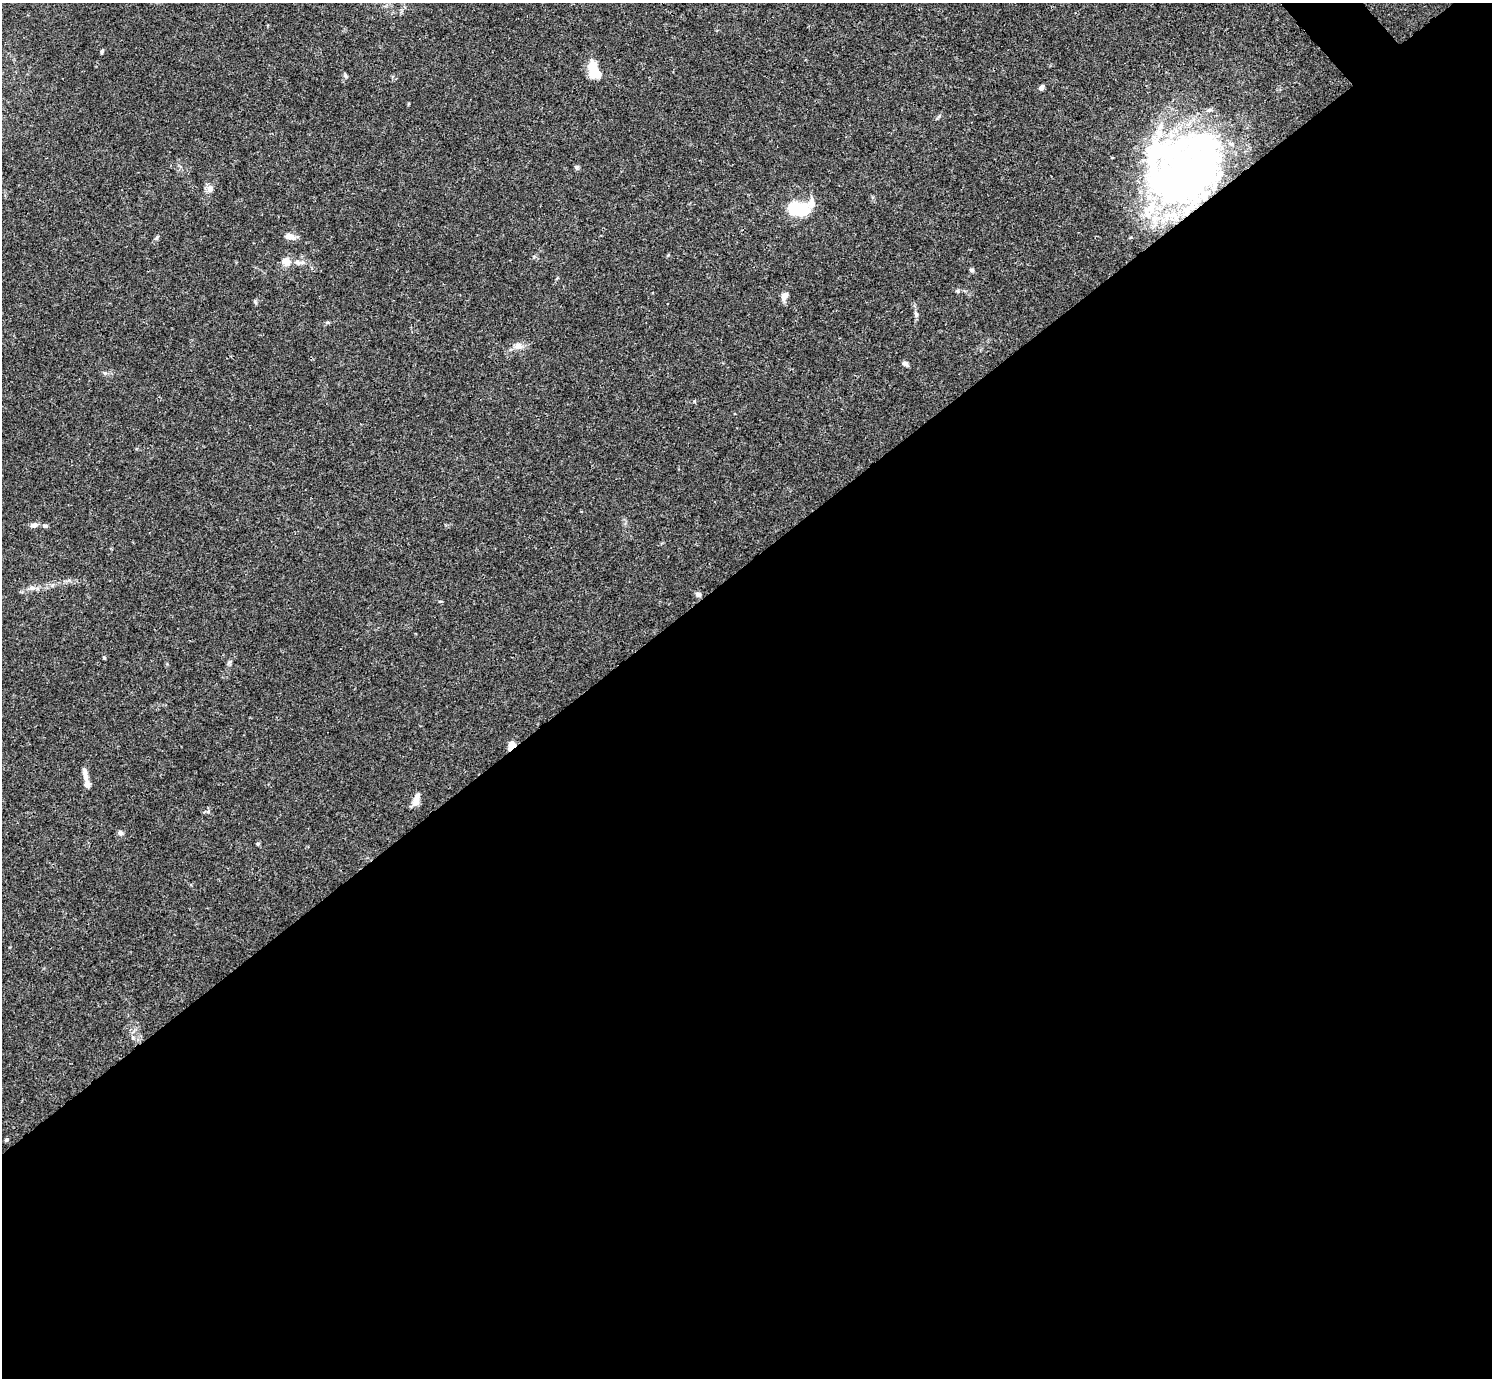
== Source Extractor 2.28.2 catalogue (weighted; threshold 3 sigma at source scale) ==
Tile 15 of 4 x 4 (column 3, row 4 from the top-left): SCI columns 2980-4469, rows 158-1533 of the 5961 x 5958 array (HDU 1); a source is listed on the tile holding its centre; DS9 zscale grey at full resolution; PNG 1494 x 1380 px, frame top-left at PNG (2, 3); no overlay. Shown black and unused: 59% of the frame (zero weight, under 3 of 4 exposures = <1% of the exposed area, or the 3 px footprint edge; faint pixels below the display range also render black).
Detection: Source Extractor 2.28.2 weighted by HDU 2 'WHT'; one run over the whole footprint, this tile lists its part. Background 0.0165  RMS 0.0021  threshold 0.00959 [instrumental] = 3 sigma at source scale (4.5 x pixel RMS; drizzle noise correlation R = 1.50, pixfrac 1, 0.05/0.05 arcsec/px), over >= 5 px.
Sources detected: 43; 4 inside a brighter object's white glare — not listed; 7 inside a brighter listed object's ellipse — not listed separately; the other 32 listed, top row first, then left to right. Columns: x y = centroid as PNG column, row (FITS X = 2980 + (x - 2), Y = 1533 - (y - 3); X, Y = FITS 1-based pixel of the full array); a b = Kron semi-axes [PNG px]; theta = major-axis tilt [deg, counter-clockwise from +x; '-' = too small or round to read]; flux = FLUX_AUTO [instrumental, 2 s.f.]
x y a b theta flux
102 51 5 4 - 0.35
592 67 18 10 85 4
1041 87 4 4 - 1.5
577 167 6 5 - 0.36
1185 169 88 67 86 96
210 189 9 8 - 0.92
798 208 17 9 4 18
289 236 14 7 -10 1.3
156 238 8 4 53 0.37
286 261 12 9 -31 1.9
297 262 9 7 -25 0.81
972 270 5 5 - 0.44
957 291 5 5 - 0.3
785 296 9 7 65 1.4
255 302 7 4 -46 0.29
916 314 8 5 -74 0.52
328 322 6 4 -1 0.28
518 346 13 9 13 1.4
905 364 8 5 -31 0.58
105 373 5 5 - 0.35
34 525 9 6 8 0.93
45 526 8 5 -17 0.47
32 588 9 7 -11 0.88
698 594 7 6 - 0.7
104 657 5 3 - 0.22
511 745 8 6 61 2.9
85 775 18 6 -77 1.3
416 799 15 7 72 2
208 812 6 4 20 0.33
120 833 7 6 - 0.61
258 844 6 4 1 0.25
6 1140 4 4 - 0.44
Overlapping masked pixels (flux is a lower limit): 2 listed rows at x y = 1185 169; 511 745